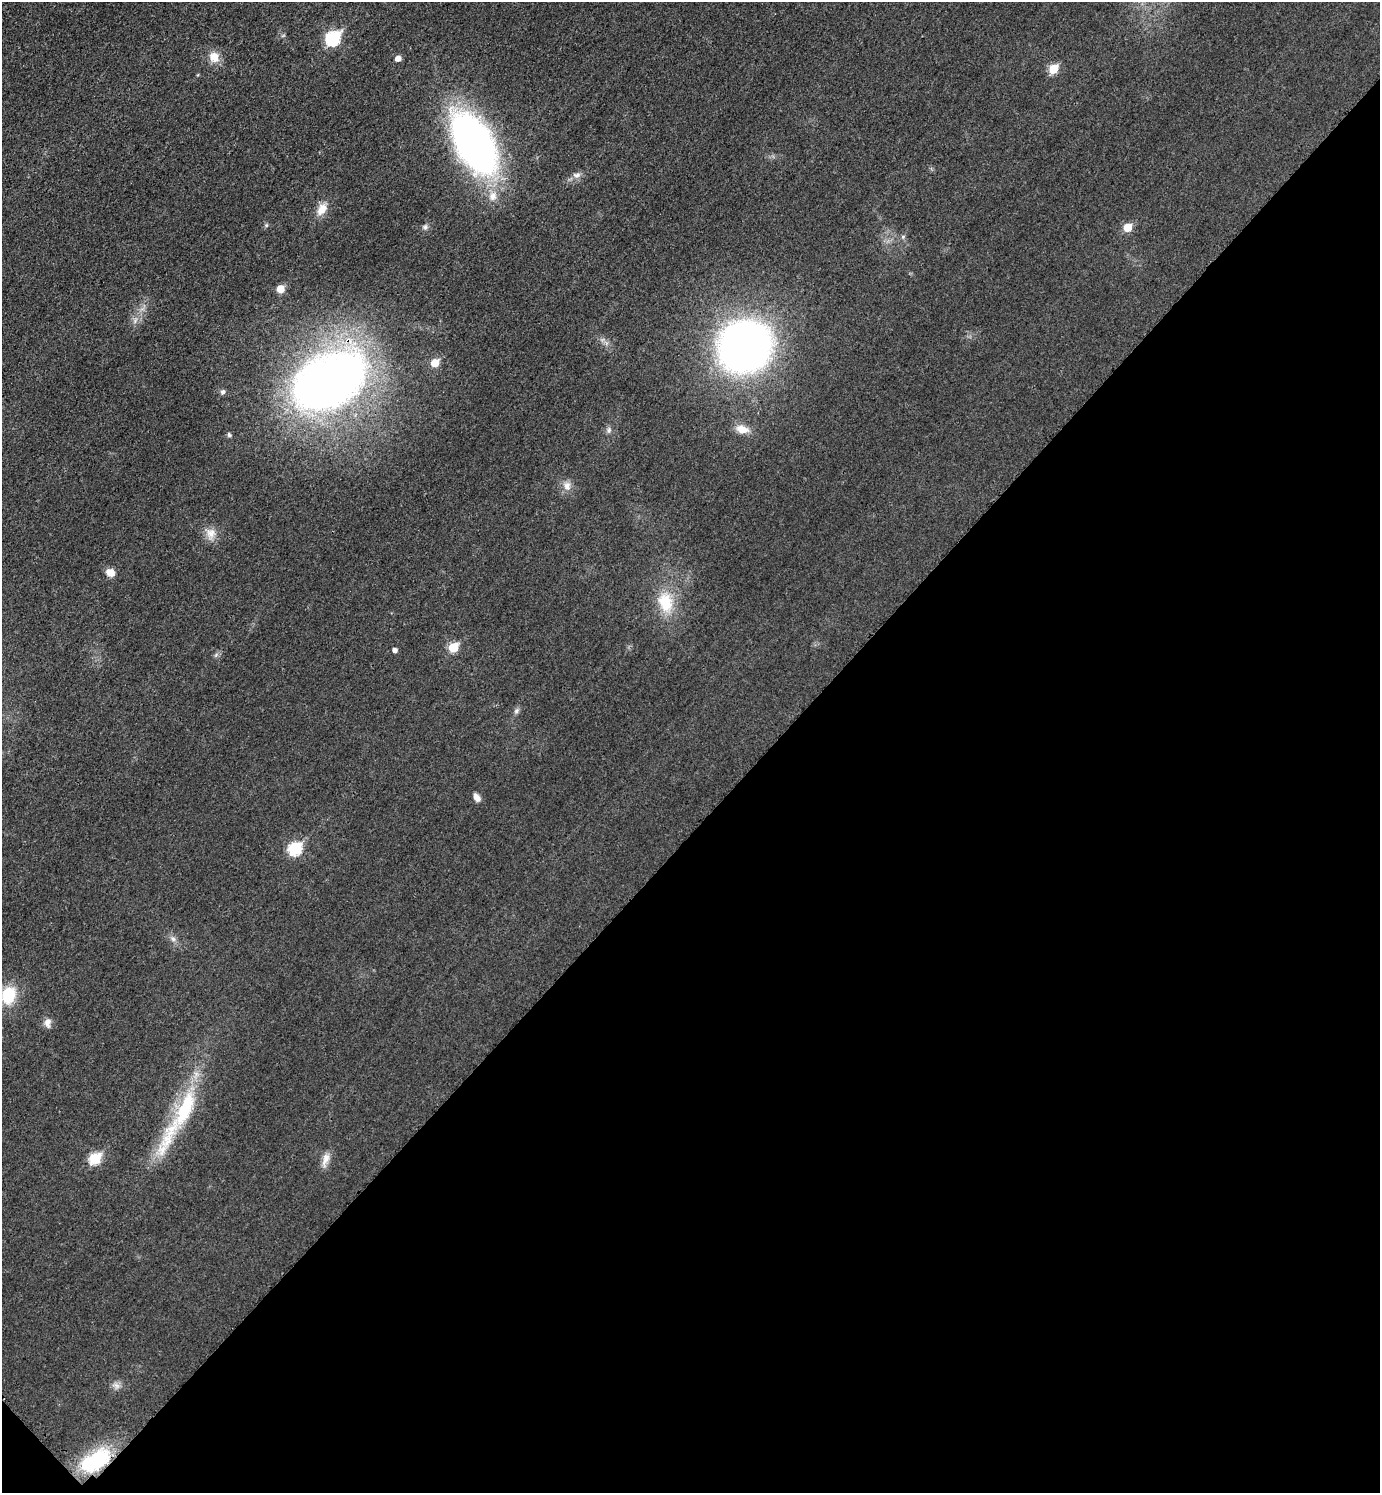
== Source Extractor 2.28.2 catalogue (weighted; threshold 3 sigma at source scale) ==
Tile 15 of 4 x 4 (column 3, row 4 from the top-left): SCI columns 2932-4309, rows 23-1513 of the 6010 x 6009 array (HDU 1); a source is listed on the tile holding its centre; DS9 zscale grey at full resolution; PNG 1382 x 1495 px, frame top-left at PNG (2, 2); no overlay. Shown black and unused: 45% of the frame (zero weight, under 3 of 4 exposures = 2% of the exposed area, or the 3 px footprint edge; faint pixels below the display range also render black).
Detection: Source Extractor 2.28.2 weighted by HDU 2 'WHT'; one run over the whole footprint, this tile lists its part. Background 0.0177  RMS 0.0055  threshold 0.0248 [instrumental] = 3 sigma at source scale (4.5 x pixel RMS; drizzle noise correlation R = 1.50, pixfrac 1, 0.05/0.05 arcsec/px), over >= 5 px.
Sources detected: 40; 1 inside a brighter listed object's ellipse — not listed separately; the other 39 listed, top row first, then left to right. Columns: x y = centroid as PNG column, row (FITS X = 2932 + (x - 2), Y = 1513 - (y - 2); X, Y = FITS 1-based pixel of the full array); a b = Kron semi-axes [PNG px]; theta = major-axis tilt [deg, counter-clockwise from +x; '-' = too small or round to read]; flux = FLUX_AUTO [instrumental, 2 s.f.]
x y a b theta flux
333 38 8 6 46 78
214 57 14 12 -63 7
398 58 5 5 - 3.5
1053 69 6 5 - 19
474 143 50 27 -60 300
577 175 12 8 7 3
493 196 14 12 78 6.4
322 209 17 11 59 6.7
266 225 6 3 -18 0.68
425 227 8 7 - 1.6
1128 227 6 5 - 14
903 237 6 5 - 0.99
280 289 6 6 - 9.3
135 320 10 4 77 1.6
745 346 41 37 40 370
435 363 6 5 - 13
330 380 74 46 29 400
223 392 7 6 - 1.4
742 429 16 10 -14 6.9
609 430 9 7 79 1.8
229 435 7 5 -47 1.1
567 486 12 10 -66 4.3
211 534 17 13 85 6
110 573 11 9 -33 4.2
665 602 30 20 -77 21
453 647 6 5 - 22
395 650 4 4 - 2.2
216 655 8 4 53 1.1
516 711 9 6 69 1.6
477 797 10 6 -58 3.2
295 849 7 6 - 54
173 939 9 7 -39 2.3
8 995 17 13 74 22
48 1023 13 9 -88 3.3
185 1109 61 19 66 43
95 1158 7 6 - 38
325 1160 22 8 74 4.8
116 1385 12 7 -32 2.6
95 1461 36 18 32 39
Overlapping masked pixels (flux is a lower limit): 2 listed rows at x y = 330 380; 95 1461